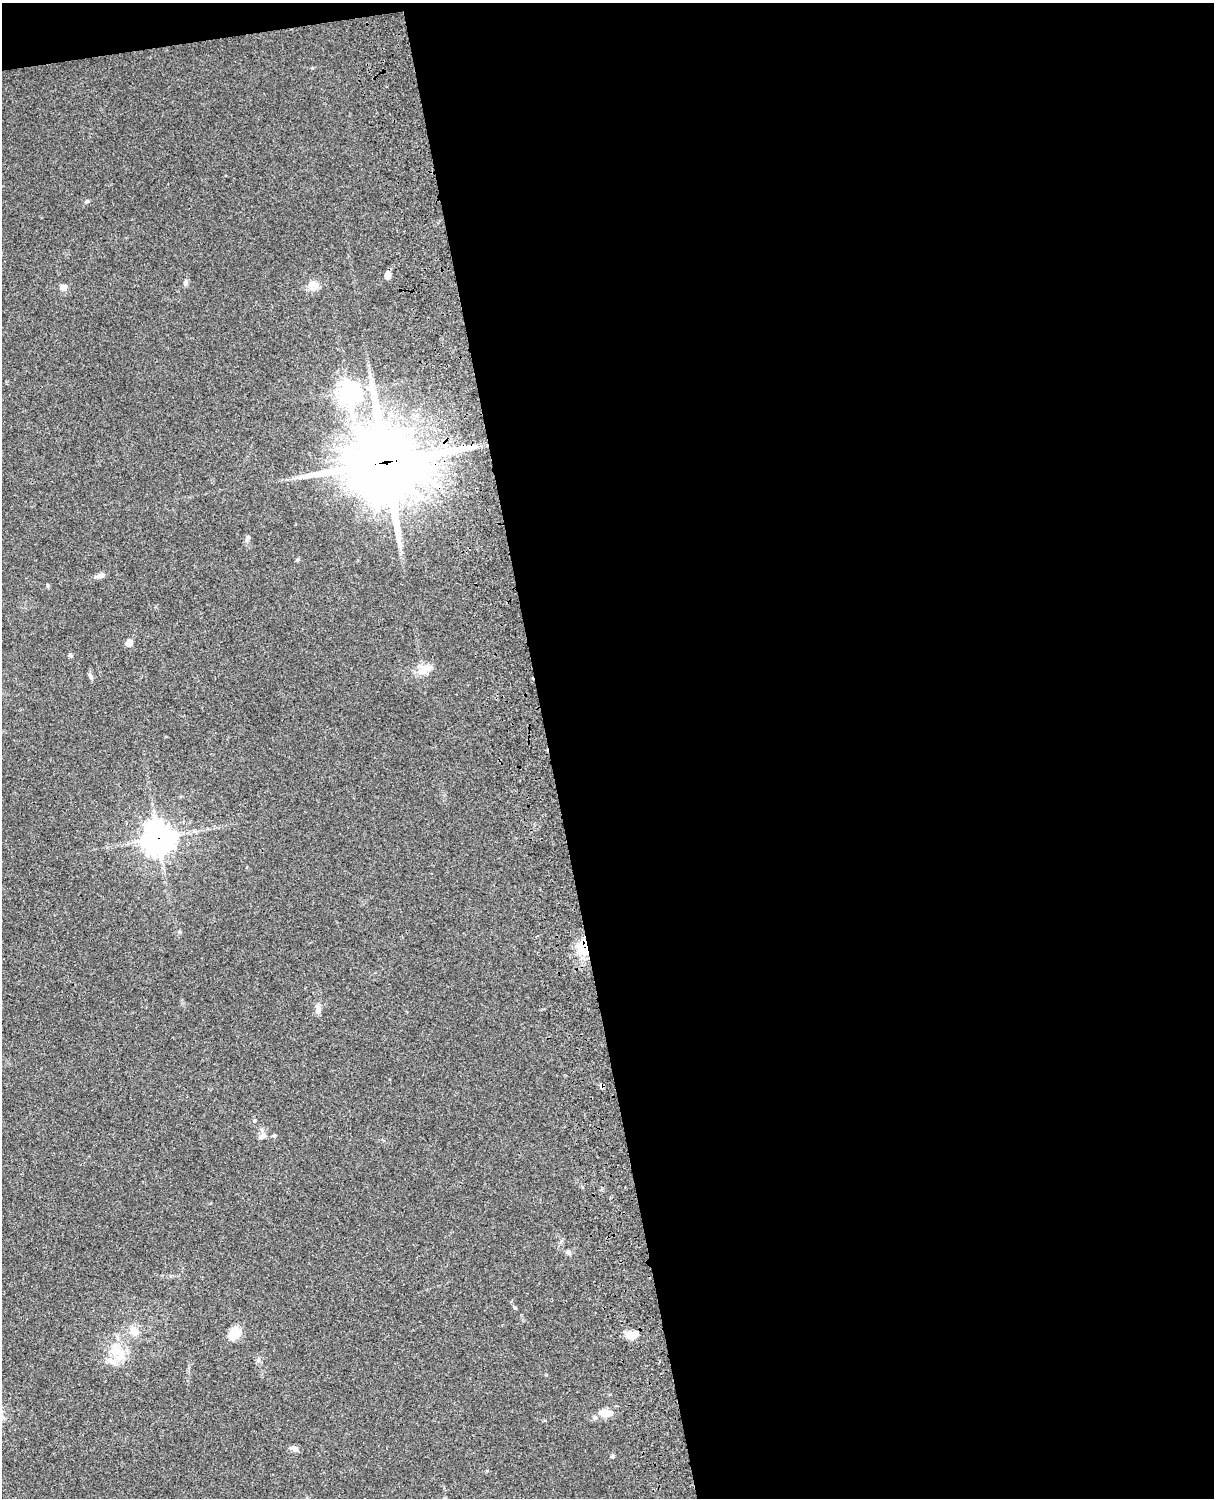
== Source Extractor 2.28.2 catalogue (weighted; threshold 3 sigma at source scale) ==
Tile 4 of 4 x 3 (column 4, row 1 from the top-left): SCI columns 3759-4970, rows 3270-4765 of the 5089 x 4929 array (HDU 1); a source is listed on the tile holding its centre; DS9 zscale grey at full resolution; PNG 1216 x 1500 px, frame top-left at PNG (2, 3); no overlay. Shown black and unused: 56% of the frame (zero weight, under 3 of 4 exposures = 6% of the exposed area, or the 3 px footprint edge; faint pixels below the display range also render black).
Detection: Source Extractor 2.28.2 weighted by HDU 2 'WHT'; one run over the whole footprint, this tile lists its part. Background 0.0748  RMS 0.0058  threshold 0.0262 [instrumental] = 3 sigma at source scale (4.5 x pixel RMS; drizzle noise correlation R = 1.50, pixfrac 1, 0.05/0.05 arcsec/px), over >= 5 px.
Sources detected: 30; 3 inside a brighter listed object's ellipse — not listed separately; the other 27 listed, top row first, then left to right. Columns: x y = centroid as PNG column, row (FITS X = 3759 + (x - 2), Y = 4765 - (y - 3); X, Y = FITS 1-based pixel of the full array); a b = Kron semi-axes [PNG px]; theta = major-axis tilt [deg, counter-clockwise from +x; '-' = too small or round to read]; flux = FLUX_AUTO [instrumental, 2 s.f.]
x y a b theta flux
87 201 7 4 18 0.75
387 275 7 5 88 4.1
185 283 8 5 84 1.3
314 285 14 8 -19 3.8
63 287 9 8 - 2.2
349 392 8 7 - 370
386 462 26 24 11 5200
247 537 7 6 - 1.2
298 560 6 4 89 0.7
100 576 12 6 17 2.3
129 642 6 6 - 4.2
70 655 6 4 -28 0.89
425 669 22 11 23 7
90 675 8 4 -58 1.2
158 838 11 11 - 640
584 947 20 12 -84 15
318 1009 12 6 -86 2.9
602 1086 7 5 -80 1.2
255 1120 5 4 - 0.71
262 1136 8 7 - 2.2
568 1252 7 6 - 1.4
134 1331 13 11 -51 5.3
234 1333 9 8 - 15
629 1336 13 8 -35 4.3
118 1351 25 12 -57 11
605 1413 19 9 -4 5.4
294 1449 10 7 -6 2.4
Overlapping masked pixels (flux is a lower limit): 4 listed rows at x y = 386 462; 158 838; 584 947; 602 1086
Unlisted compact peaks at least as high as the median listed source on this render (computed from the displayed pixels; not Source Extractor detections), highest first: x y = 515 1308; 613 1456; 179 932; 47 585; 258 1360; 312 68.